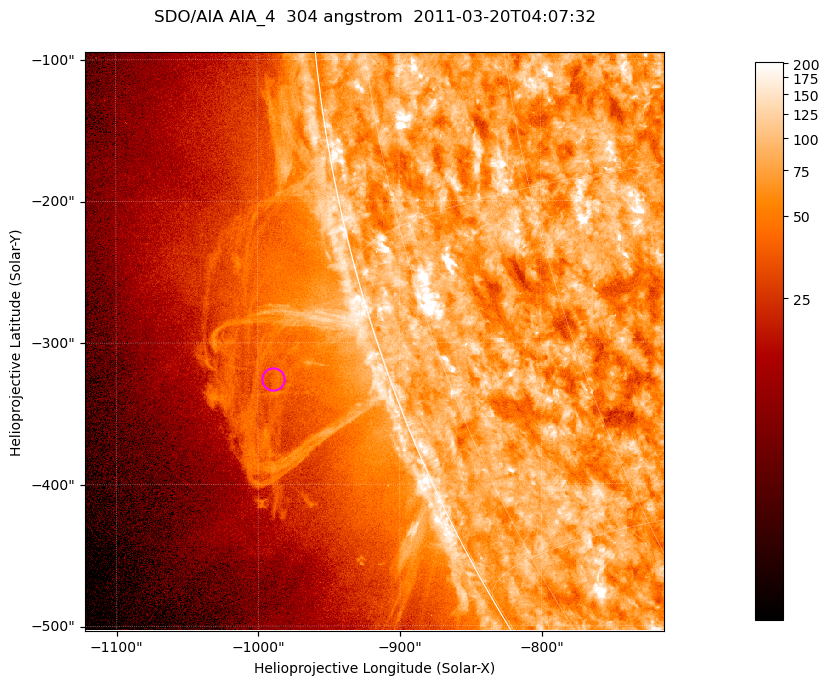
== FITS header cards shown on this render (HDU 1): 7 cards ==
TELESCOP= 'SDO/AIA '           / For AIA: SDO/AIA
INSTRUME= 'AIA_4   '           / For AIA: AIA_ATA1, AIA_ATA2, AIA_ATA3 or AIA_AT
WAVELNTH=                  304 / [angstrom] Wavelength
WAVEUNIT= 'angstrom'           / Wavelength unit: angstrom
DATE-OBS= '2011-03-20T04:07:32.133' / [ISO] Date when observation started; ISO 8
CTYPE1  = 'HPLN-TAN'           / CTYPE1; Typically HPLN
CTYPE2  = 'HPLT-TAN'           / CTYPE2; Typically HPLT

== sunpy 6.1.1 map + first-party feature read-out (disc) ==
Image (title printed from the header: SDO/AIA AIA_4  304 angstrom  2011-03-20T04:07:32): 681 x 681 px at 0.6 arcsec/px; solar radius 964 arcsec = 1606 px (partial field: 2.7% of the solar disc is inside the frame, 48% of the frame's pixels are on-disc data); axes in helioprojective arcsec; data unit not stated in the header (colour bar unlabelled)
Orientation: roll -0.132 deg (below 1 deg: not rotated)
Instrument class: DISC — disc imager (sunpy class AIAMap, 304 A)
Bright regions (active regions / flare kernels): reference = the on-disc median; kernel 5 px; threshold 5 sigma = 121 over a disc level ~76.6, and >= 1.15x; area >= 463 px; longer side >= 8 px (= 4.8 arcsec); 0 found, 0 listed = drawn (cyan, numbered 1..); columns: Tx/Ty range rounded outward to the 2 arcsec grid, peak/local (2 s.f.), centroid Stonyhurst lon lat
Off-limb structures (1.02-1.3 R_sun): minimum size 231 px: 3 found; the strongest spans PA ~105..115 deg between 1.02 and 1.13 R_sun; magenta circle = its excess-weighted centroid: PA ~110 deg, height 1.08 R_sun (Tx ~-990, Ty ~-326 arcsec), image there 1.5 x the reference